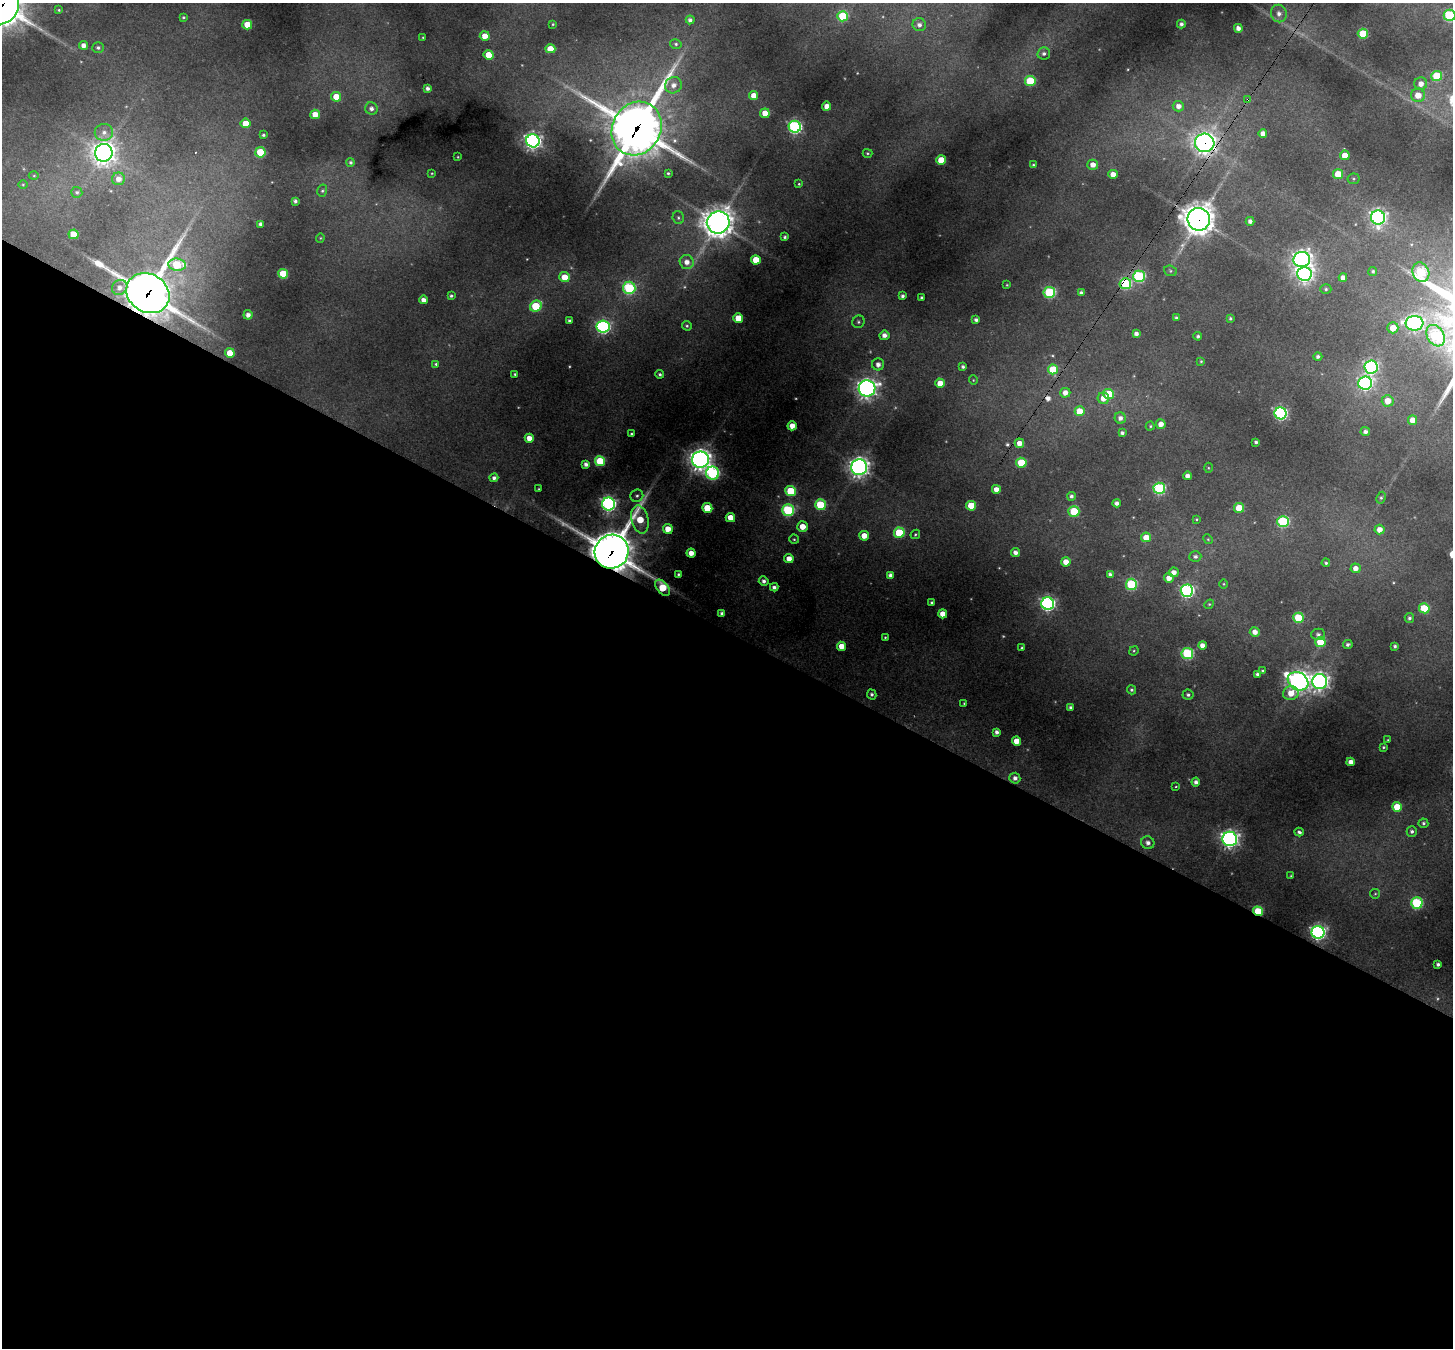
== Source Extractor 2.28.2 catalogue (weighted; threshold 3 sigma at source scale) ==
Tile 14 of 4 x 4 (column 2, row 4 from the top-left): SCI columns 1451-2901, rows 284-1629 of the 5802 x 5810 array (HDU 1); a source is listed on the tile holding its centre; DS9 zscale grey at full resolution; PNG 1455 x 1350 px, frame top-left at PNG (2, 3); each listed source drawn as its Kron ellipse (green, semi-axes under 4 px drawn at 4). Shown black and unused: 53% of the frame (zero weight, under 2 of 3 exposures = <1% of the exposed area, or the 3 px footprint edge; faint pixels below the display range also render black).
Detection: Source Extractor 2.28.2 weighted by HDU 2 'WHT'; one run over the whole footprint, this tile lists its part. Background 0.331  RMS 0.015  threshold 0.0673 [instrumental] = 3 sigma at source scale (4.5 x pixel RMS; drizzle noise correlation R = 1.50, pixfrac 1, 0.05/0.05 arcsec/px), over >= 5 px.
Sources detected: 256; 4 too faint to see at this stretch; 2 cosmic-ray / hot-pixel residue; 1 long thin detection or spike segment (spike, bleed or trail) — neither listed nor drawn; the other 249 listed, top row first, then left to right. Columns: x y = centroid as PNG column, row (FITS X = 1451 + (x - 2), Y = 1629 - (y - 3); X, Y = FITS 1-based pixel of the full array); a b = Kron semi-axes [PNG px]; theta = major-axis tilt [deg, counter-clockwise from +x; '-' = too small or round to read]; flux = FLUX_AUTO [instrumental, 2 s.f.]
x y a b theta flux
2 5 19 16 64 4100
59 10 4 3 - 1.6
1279 14 9 8 - 10
1450 15 6 6 - 180
843 16 5 5 - 77
183 17 4 3 - 2
690 20 4 4 - 5.2
553 24 4 3 - 1.8
1181 24 4 4 - 4.9
247 25 5 5 - 27
919 25 7 6 - 7
1238 28 4 4 - 8.7
1363 34 5 5 - 72
485 36 5 5 - 16
423 37 3 3 - 1.3
676 44 6 4 -14 2.9
84 45 4 4 - 9.2
98 48 5 5 - 3.5
550 49 5 4 - 22
1044 54 6 6 - 4.7
489 55 5 4 - 33
1437 76 5 5 - 94
1030 81 5 5 - 87
1421 84 6 6 - 11
673 85 8 8 - 11
428 88 4 3 - 5.1
754 95 4 4 - 16
1418 95 7 6 - 20
336 97 5 5 - 27
1248 99 3 2 - 2.5
827 106 4 4 - 14
1178 106 5 5 - 9.9
371 108 6 6 - 6.4
765 113 5 4 - 21
315 114 5 4 - 16
246 123 5 5 - 24
795 127 6 6 - 330
637 129 28 24 60 5100
104 132 9 8 - 9.5
1263 134 4 4 - 10
263 135 3 3 - 2.5
533 141 7 6 - 730
1205 143 9 9 - 940
260 152 5 5 - 63
104 153 9 8 - 1300
867 153 5 4 - 2
1345 155 5 5 - 20
458 157 3 2 - 0.98
941 160 5 4 - 40
350 162 4 4 - 3
1033 165 3 3 - 2
1093 165 5 5 - 12
432 173 3 2 - 1.1
668 173 4 3 - 2.3
1113 174 4 4 - 14
1338 174 5 5 - 53
34 176 5 3 - 1.5
118 179 6 6 - 12
1353 179 6 5 - 2.5
799 184 4 3 - 1.6
23 185 4 3 - 1.3
322 191 6 5 - 2.6
77 192 5 5 - 3.2
295 201 4 4 - 4.2
1378 217 7 7 - 660
678 218 6 5 - 3.4
1199 219 11 11 - 2300
1250 221 4 4 - 6.8
718 222 11 11 - 1800
261 224 4 3 - 5.4
74 234 5 5 - 36
785 237 3 3 - 2.6
320 238 4 4 - 1.5
756 260 5 4 - 32
1302 260 8 7 - 720
687 262 7 7 - 13
177 265 9 6 -6 78
1170 271 6 5 - 2.7
1373 271 4 4 - 2.8
1421 272 10 8 -63 140
283 274 5 5 - 50
1304 274 7 6 - 740
1139 276 6 6 - 210
564 277 5 5 - 26
1343 278 4 4 - 7.8
1125 284 6 5 - 160
1007 285 4 3 - 1.4
120 287 8 7 - 9
629 288 6 6 - 190
1326 289 5 5 - 2.9
1049 292 6 5 - 180
148 293 22 19 -31 4200
1081 293 4 3 - 4.2
451 296 4 4 - 3.1
902 296 4 3 - 4.3
922 298 3 3 - 3.1
424 300 4 4 - 10
536 306 6 5 - 84
248 315 4 4 - 8.3
738 318 5 4 - 33
1176 318 3 3 - 2.8
1230 318 4 3 - 2.6
976 320 4 3 - 5.2
569 321 3 3 - 3
858 322 6 6 - 3.2
1415 323 9 7 5 590
687 326 5 4 - 2.6
603 327 6 6 - 350
1393 328 5 5 - 26
1136 334 4 4 - 6.8
884 335 5 4 - 8.7
1198 336 4 4 - 3.5
1435 336 11 8 -59 160
230 353 5 4 - 27
1318 357 4 4 - 4.2
1201 361 4 3 - 1.7
436 364 4 3 - 2.3
878 364 6 6 - 9.1
963 367 3 3 - 3.5
1371 367 6 6 - 400
1053 369 5 5 - 51
515 374 3 3 - 1.9
660 374 4 4 - 3.2
973 380 4 4 - 1.4
940 383 5 4 - 23
1365 383 7 6 - 410
867 388 8 8 - 780
1065 393 5 5 - 12
1109 394 5 5 - 50
1103 398 6 5 - 16
1388 401 6 6 - 21
1080 411 5 5 - 34
1281 413 6 6 - 340
1120 418 6 5 - 7.9
1412 420 4 4 - 17
1161 424 5 4 - 13
792 426 4 4 - 16
1150 426 4 4 - 1.9
1365 432 5 4 - 5.7
1122 433 4 3 - 4.2
631 434 3 3 - 1.9
529 438 4 4 - 15
1256 442 3 3 - 3.2
1019 443 5 4 - 14
700 460 8 8 - 1100
600 461 5 5 - 79
1021 463 5 5 - 56
586 464 4 4 - 6.7
859 467 8 8 - 820
1208 468 5 3 - 1.4
713 473 6 6 - 280
1188 476 4 4 - 8.3
494 478 4 4 - 5
1159 488 6 5 - 230
539 489 2 2 - 1.2
996 489 4 4 - 12
791 491 5 5 - 77
637 496 6 6 - 3.9
1071 496 4 4 - 4.2
1381 498 6 4 63 2.7
1117 503 4 4 - 6.3
608 504 6 6 - 460
820 505 5 5 - 97
971 506 5 5 - 55
707 508 5 5 - 58
1239 508 5 5 - 53
788 510 6 6 - 190
1074 511 5 5 - 71
730 518 5 4 - 24
1196 519 4 3 - 1.9
640 520 14 8 -76 45
1283 522 6 5 - 180
802 527 5 5 - 21
668 529 5 5 - 20
1379 530 5 5 - 12
899 533 5 5 - 83
915 534 5 4 - 2.1
864 536 5 5 - 19
1146 537 5 5 - 27
794 539 4 4 - 2.2
1208 539 5 4 - 1.9
612 552 17 17 - 4600
691 553 4 4 - 14
1015 553 4 4 - 8.1
1195 556 6 5 - 4.5
789 559 5 4 - 15
1066 562 4 4 - 17
1326 563 4 4 - 2.6
1355 568 5 5 - 11
1174 572 5 4 - 11
678 574 3 3 - 2.4
1110 574 4 4 - 5.4
890 575 4 4 - 6.1
1169 578 4 4 - 14
764 581 5 4 - 5.8
1131 584 5 5 - 150
1223 584 5 3 - 1.5
774 587 4 4 - 5
662 588 9 5 -50 61
1187 591 6 6 - 350
931 602 3 3 - 2.6
1048 604 6 6 - 430
1209 604 5 4 - 1.7
1424 608 5 5 - 70
722 613 4 3 - 5.5
943 614 4 4 - 18
1298 618 5 5 - 76
1409 618 5 5 - 3.8
1255 632 5 4 - 12
1318 634 7 6 - 5.2
885 637 3 3 - 1.4
1320 642 5 5 - 51
1348 644 5 3 - 4.4
1202 645 4 4 - 11
841 646 4 4 - 21
1395 646 3 3 - 3.4
1022 648 3 3 - 2.2
1134 651 5 4 - 1.7
1187 653 6 5 - 190
1262 671 4 4 - 2.5
1257 674 3 3 - 3.1
1298 681 11 8 -30 750
1320 681 7 7 - 740
1132 690 5 4 - 2.9
1291 693 8 7 - 20
872 694 5 4 - 3.6
1188 695 5 5 - 3.5
964 703 3 3 - 1.3
1070 707 3 3 - 3.4
997 732 4 4 - 5.7
1388 740 3 3 - 1.1
1017 741 5 4 - 21
1383 747 3 3 - 1.9
1351 762 4 4 - 12
1015 778 5 5 - 7.4
1196 782 4 4 - 5.9
1176 786 3 3 - 1.4
1397 807 5 5 - 37
1423 823 5 4 - 2.9
1412 831 5 5 - 4.1
1299 832 4 3 - 3.7
1230 839 7 7 - 670
1148 843 7 6 - 7.4
1291 876 3 3 - 1.5
1375 894 5 4 - 2
1417 903 6 5 - 180
1258 911 5 4 - 67
1318 932 6 6 - 550
1438 964 4 3 - 4.3
Overlapping masked pixels (flux is a lower limit): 10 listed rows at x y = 2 5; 1248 99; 637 129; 1205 143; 1199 219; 1125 284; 148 293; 612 552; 662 588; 1258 911
Isophote crosses this tile's border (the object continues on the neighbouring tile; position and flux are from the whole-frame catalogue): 2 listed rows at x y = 2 5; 1450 15